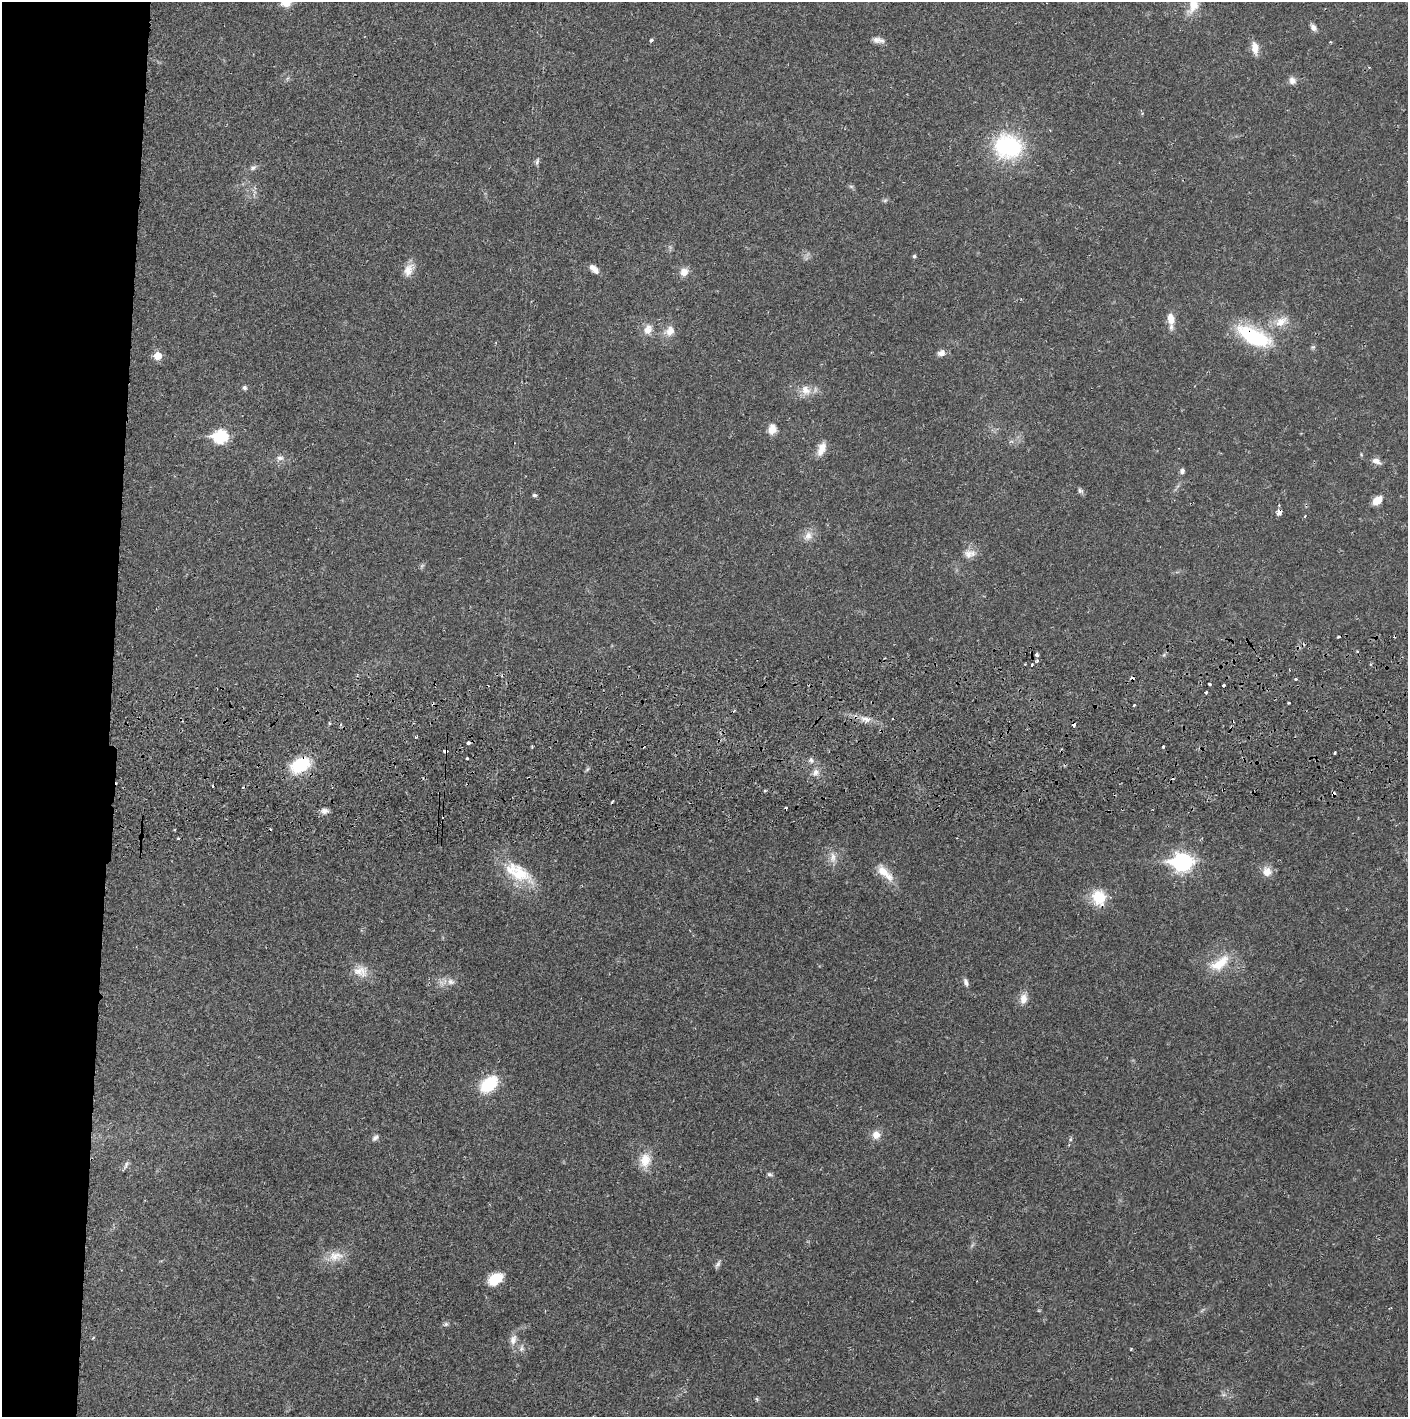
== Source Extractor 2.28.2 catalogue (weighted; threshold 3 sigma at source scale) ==
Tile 4 of 3 x 3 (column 1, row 2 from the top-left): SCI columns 4-1409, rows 1471-2885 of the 4227 x 4359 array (HDU 1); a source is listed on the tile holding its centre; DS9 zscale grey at full resolution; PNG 1410 x 1419 px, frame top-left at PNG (2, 2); no overlay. Shown black and unused: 8% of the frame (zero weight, under 2 of 3 exposures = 3% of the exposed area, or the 3 px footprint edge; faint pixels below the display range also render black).
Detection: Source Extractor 2.28.2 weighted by HDU 2 'WHT'; one run over the whole footprint, this tile lists its part. Background 0.0223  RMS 0.0035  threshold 0.0157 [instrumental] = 3 sigma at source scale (4.5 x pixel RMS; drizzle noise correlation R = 1.50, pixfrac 1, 0.05/0.05 arcsec/px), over >= 5 px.
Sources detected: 100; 14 cosmic-ray / hot-pixel residue — not listed; the other 86 listed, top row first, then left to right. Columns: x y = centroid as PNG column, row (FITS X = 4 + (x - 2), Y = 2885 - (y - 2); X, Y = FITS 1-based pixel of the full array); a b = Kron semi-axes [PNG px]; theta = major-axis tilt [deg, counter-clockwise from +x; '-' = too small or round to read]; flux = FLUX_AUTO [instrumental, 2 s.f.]
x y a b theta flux
1193 5 20 11 70 5.8
1313 27 9 6 -56 1.5
651 40 4 3 - 0.66
878 40 15 7 -8 1.9
1255 48 15 8 -82 3.3
1292 81 10 8 -57 1.8
1008 146 36 30 -11 32
537 162 10 5 77 0.88
253 168 9 7 31 1.2
851 186 7 4 -1 0.59
885 200 7 4 19 0.59
914 256 5 4 - 0.59
594 269 11 6 -43 2.5
409 270 18 11 59 3.7
684 272 11 10 - 2.6
1171 319 14 8 -82 4.2
1281 321 21 12 28 5.4
648 330 13 10 64 3.3
669 331 16 12 43 3.4
1254 336 46 20 -26 25
1313 347 7 5 44 0.6
941 353 9 7 25 1.9
157 356 6 6 - 6.6
244 387 5 5 - 0.85
806 390 15 13 -51 4.1
772 429 12 9 79 3.2
220 436 8 7 - 40
821 449 17 8 70 4
1361 454 5 3 - 0.36
280 458 11 7 5 1.6
1376 461 13 7 -25 1.9
1182 471 6 6 - 1
1080 491 8 6 -44 0.89
534 495 6 4 -14 0.62
1377 500 11 8 41 3.9
1279 512 6 5 - 2
1305 516 4 2 - 0.34
808 536 13 11 56 2.9
969 554 17 11 7 3.1
422 566 9 3 45 0.54
1037 655 4 3 - 1.6
1037 661 4 3 - 0.64
1032 665 4 3 - 1.6
1296 679 3 3 - 0.46
1210 684 3 3 - 0.71
1223 685 3 3 - 0.54
1206 693 3 2 - 0.46
865 719 15 7 -11 2.9
1074 724 4 3 - 2.7
468 743 3 3 - 2.1
532 746 3 2 - 0.42
1163 747 3 3 - 1.5
446 751 5 3 - 4.2
1335 752 3 2 - 0.49
467 758 3 3 - 1.6
811 760 7 6 - 0.99
300 765 18 12 33 19
816 772 11 9 36 2.1
324 811 10 8 -4 1.6
178 838 3 3 - 0.55
833 857 18 8 -90 2.9
1182 862 9 7 0 140
884 872 26 9 -44 6
1267 872 13 12 - 3.3
520 874 35 20 -31 15
1099 897 20 17 -70 9.1
1220 963 30 14 35 8.9
361 971 21 16 -16 5.1
451 982 11 8 -18 2
966 982 10 6 -72 1.3
1023 999 13 9 82 3
489 1084 15 10 41 20
876 1135 11 10 - 2.9
375 1138 9 6 45 1.2
1070 1139 6 4 88 0.53
645 1160 20 14 81 5.9
126 1165 11 5 60 1
770 1174 8 5 -17 0.77
335 1256 21 14 11 5.6
718 1264 11 5 58 0.99
495 1279 16 10 37 8.5
446 1324 6 6 - 0.73
93 1338 4 3 - 0.37
513 1340 15 9 75 2.6
521 1348 10 7 73 1.3
757 1399 5 5 - 0.48
Overlapping masked pixels (flux is a lower limit): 7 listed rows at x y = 1254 336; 1279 512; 1074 724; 468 743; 446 751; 300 765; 1099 897
Isophote crosses this tile's border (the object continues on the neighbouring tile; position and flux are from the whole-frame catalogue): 1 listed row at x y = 1193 5